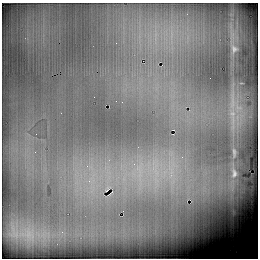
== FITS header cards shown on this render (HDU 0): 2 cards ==
NAXIS1  =                  256 / number of rows
NAXIS2  =                  256 / number of columns

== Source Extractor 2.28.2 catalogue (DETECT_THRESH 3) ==
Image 256 x 256 px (HDU 0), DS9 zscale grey, 1 PNG px = 1 image px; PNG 260 x 260 px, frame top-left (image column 1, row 256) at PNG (2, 3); no overlay
Background 6420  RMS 130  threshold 403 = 3 sigma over >= 5 px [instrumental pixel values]
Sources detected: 4; all 4 listed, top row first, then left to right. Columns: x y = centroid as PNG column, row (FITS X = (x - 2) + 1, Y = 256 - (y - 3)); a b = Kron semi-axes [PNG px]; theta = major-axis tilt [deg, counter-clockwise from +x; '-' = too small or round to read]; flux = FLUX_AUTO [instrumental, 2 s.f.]
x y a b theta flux
234 49 10 8 -78 38000
94 97 2 2 - 4900
234 173 13 8 86 53000
107 189 5 2 - 11000